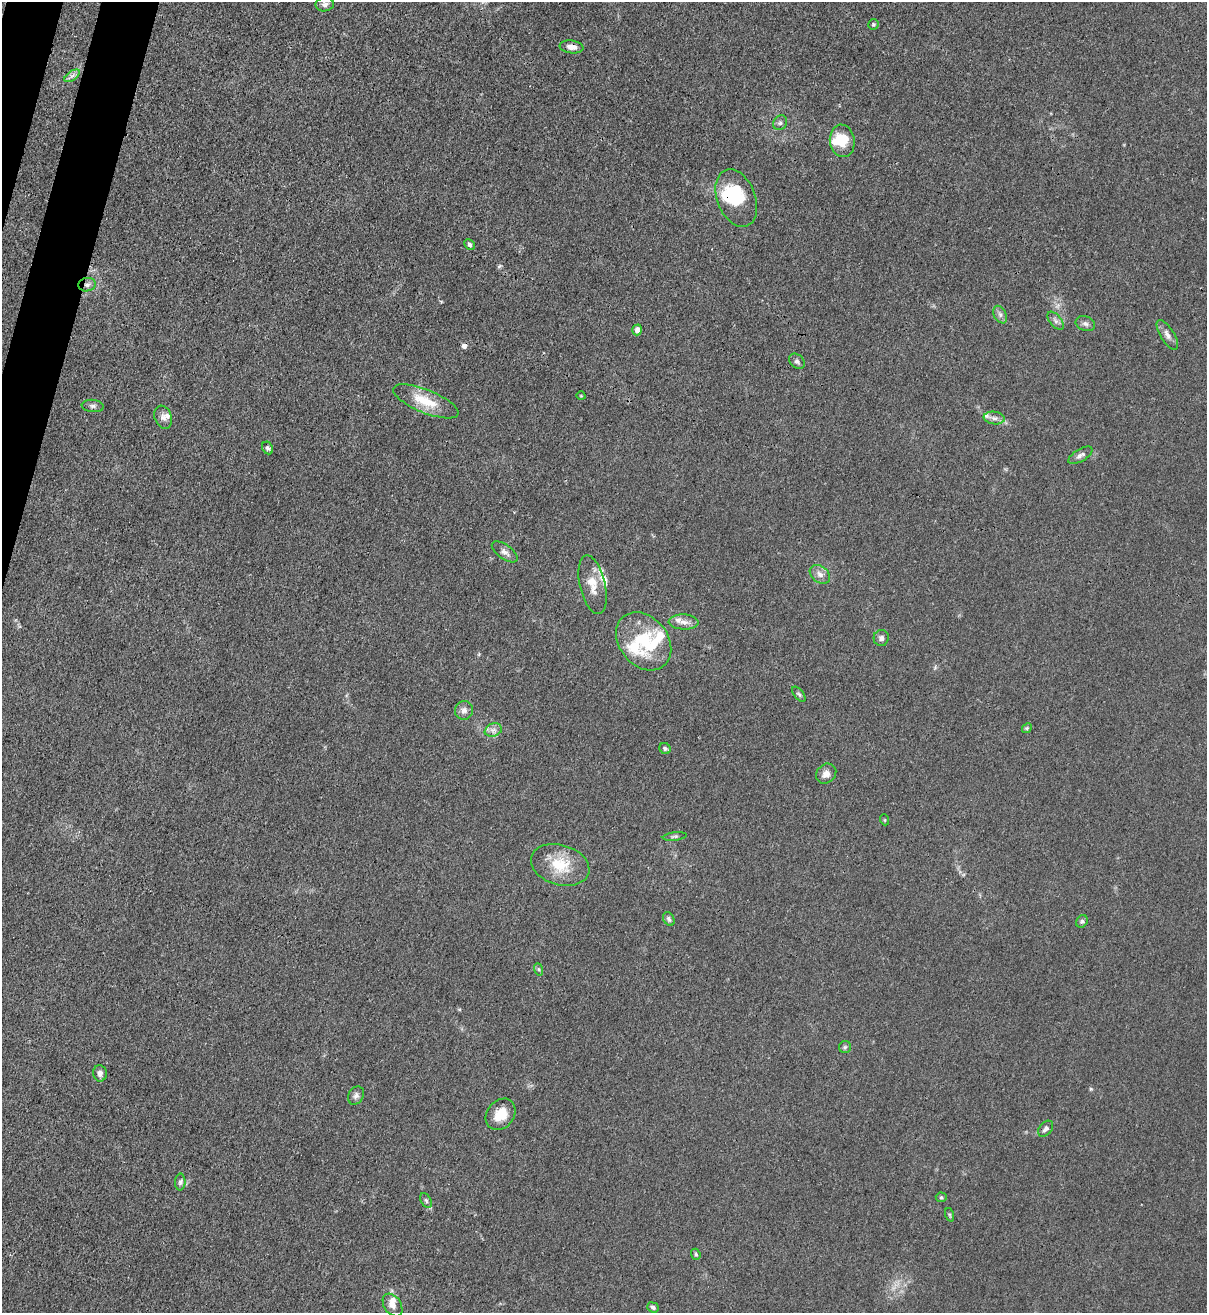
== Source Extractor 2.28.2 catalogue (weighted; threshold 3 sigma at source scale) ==
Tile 11 of 4 x 4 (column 3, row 3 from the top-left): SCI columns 2632-3836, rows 1340-2650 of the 5386 x 5316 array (HDU 1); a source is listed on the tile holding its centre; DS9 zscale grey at full resolution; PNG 1209 x 1315 px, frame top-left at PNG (2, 2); each listed source drawn as its Kron ellipse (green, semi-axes under 4 px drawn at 4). Shown black and unused: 2% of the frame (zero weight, under 3 of 4 exposures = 7% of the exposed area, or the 3 px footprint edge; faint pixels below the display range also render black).
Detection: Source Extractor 2.28.2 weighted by HDU 2 'WHT'; one run over the whole footprint, this tile lists its part. Background 0.0298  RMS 0.003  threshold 0.0134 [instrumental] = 3 sigma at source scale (4.5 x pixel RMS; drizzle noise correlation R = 1.50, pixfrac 1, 0.05/0.05 arcsec/px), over >= 5 px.
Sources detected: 63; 2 inside a brighter object's white glare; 1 cosmic-ray / hot-pixel residue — neither listed nor drawn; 8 inside a brighter listed object's ellipse — not listed separately; the other 52 listed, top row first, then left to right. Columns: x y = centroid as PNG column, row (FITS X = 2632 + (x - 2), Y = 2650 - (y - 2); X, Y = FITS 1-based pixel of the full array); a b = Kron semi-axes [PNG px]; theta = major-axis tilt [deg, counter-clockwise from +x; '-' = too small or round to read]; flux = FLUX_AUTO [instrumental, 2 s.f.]
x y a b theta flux
325 4 9 7 9 1.3
873 24 5 5 - 0.45
571 47 12 6 -7 1.8
72 76 9 4 36 0.97
780 123 8 6 55 0.77
842 141 16 12 -82 7.2
736 198 30 19 -69 13
469 245 6 4 -46 0.58
87 285 9 6 8 1.2
1000 315 9 6 -63 1
1055 321 11 5 -49 1.1
1085 324 10 7 -21 1
637 330 5 4 - 1.5
1167 335 17 6 -59 1.7
797 361 9 6 -44 0.87
581 396 4 3 - 0.22
426 401 35 11 -22 8.4
93 406 11 6 -6 0.91
163 417 12 8 -71 1.6
994 418 10 6 -7 1.3
268 448 7 5 -63 0.73
1080 455 14 6 30 1.2
505 552 15 7 -36 1.5
820 574 11 8 -40 1.7
593 585 30 12 -77 5.1
684 622 15 7 -3 2.1
881 638 8 7 - 1.1
644 641 32 24 -51 15
799 694 9 4 -51 0.61
464 710 9 9 - 1.6
1027 728 5 4 - 0.39
493 730 9 6 21 1.3
665 749 6 5 - 0.6
826 774 11 9 43 1.9
885 820 5 3 - 0.28
675 836 12 3 7 0.59
560 865 30 20 -17 9.6
669 919 7 5 -61 0.63
1082 921 6 5 - 0.67
538 969 6 4 -70 0.44
845 1047 6 6 - 0.58
100 1073 8 7 - 1.3
356 1095 10 7 59 1.1
501 1114 17 13 51 5.4
1046 1129 9 6 49 0.94
180 1182 8 5 88 0.71
941 1197 5 5 - 0.41
426 1201 8 5 -63 0.59
950 1215 7 4 -71 0.46
696 1254 6 4 -69 0.45
393 1305 12 8 -56 2.2
653 1307 6 5 - 0.68
Overlapping masked pixels (flux is a lower limit): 2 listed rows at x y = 736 198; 87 285
Unlisted compact peaks at least as high as the median listed source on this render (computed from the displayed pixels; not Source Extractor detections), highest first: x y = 1091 1089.